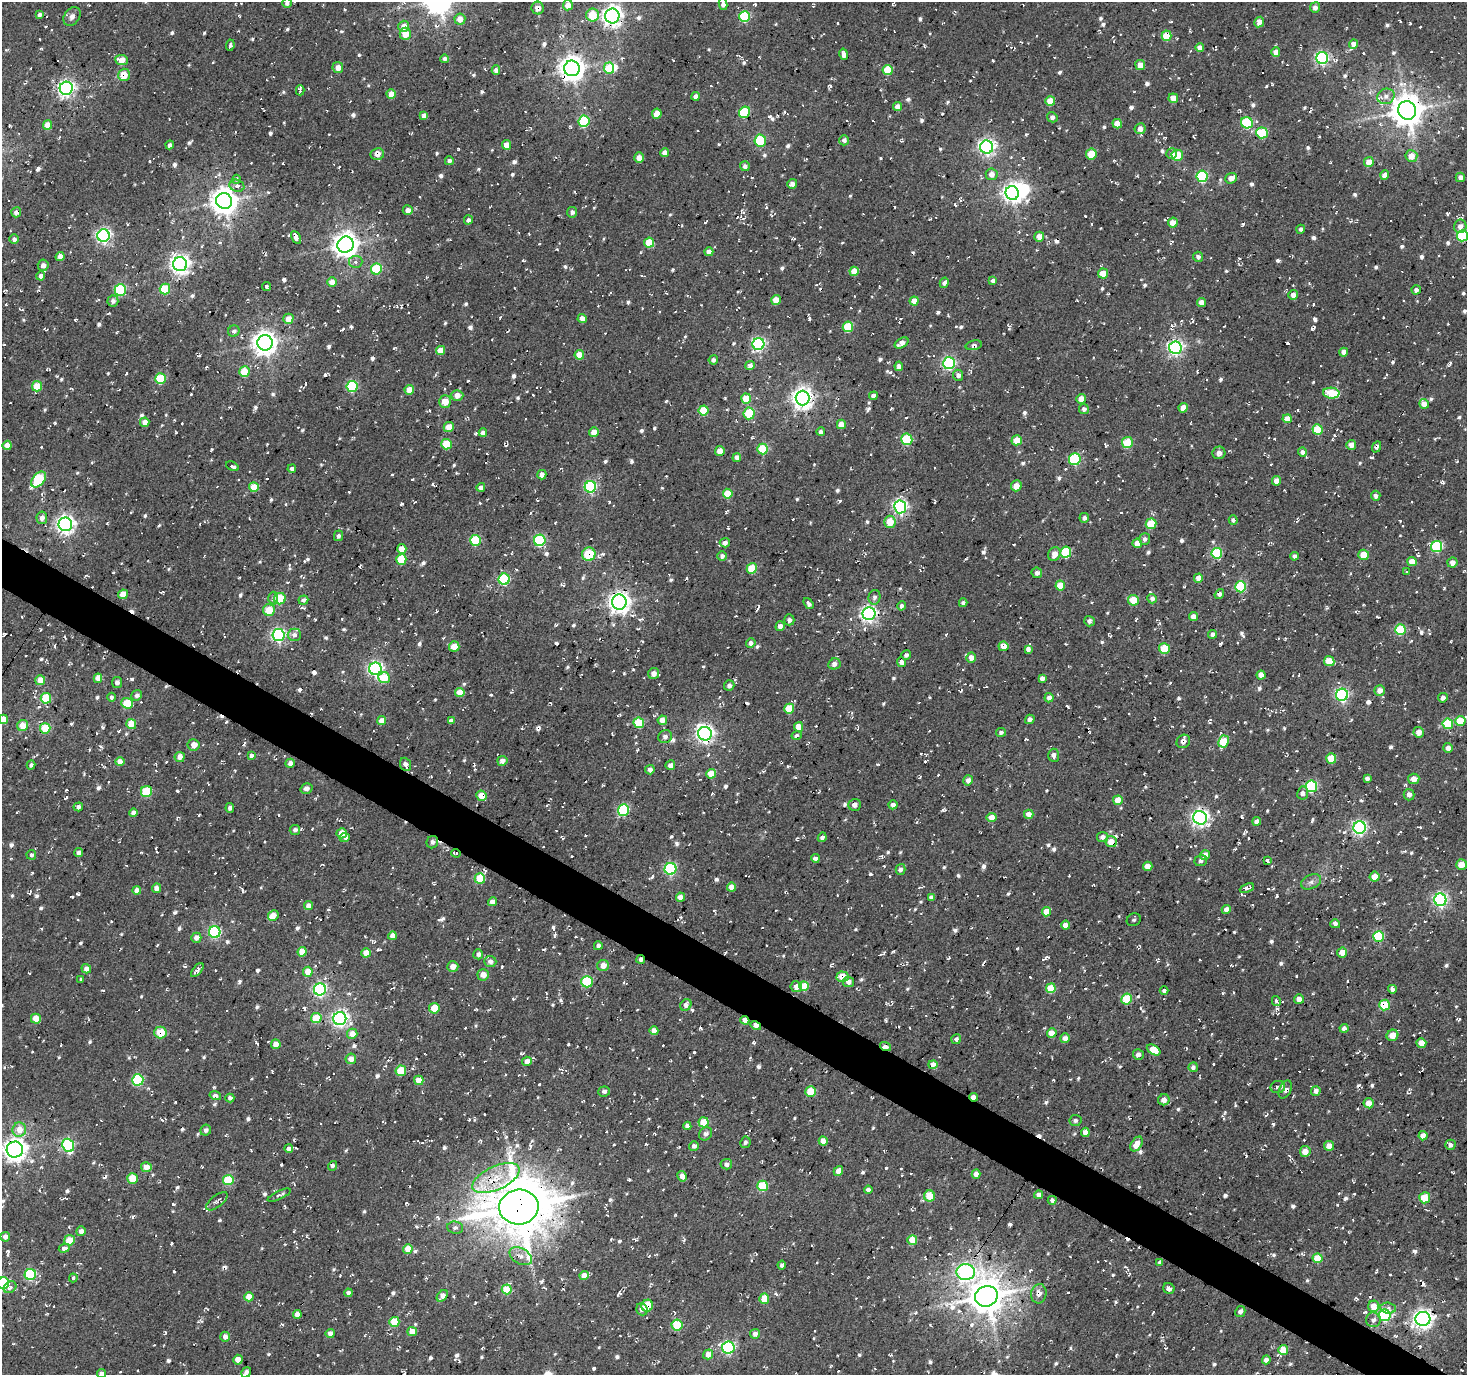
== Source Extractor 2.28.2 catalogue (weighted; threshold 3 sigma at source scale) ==
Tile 6 of 4 x 4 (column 2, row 2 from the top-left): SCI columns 1469-2933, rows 3002-4374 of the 5863 x 5936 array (HDU 1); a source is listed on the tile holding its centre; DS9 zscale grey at full resolution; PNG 1469 x 1377 px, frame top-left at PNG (2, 2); each listed source drawn as its Kron ellipse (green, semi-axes under 4 px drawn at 4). Shown black and unused: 3% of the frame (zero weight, under 2 of 3 exposures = <1% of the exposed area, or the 3 px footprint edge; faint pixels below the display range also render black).
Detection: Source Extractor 2.28.2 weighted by HDU 2 'WHT'; one run over the whole footprint, this tile lists its part. Background -0.0241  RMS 0.0085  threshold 0.0381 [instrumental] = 3 sigma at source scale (4.5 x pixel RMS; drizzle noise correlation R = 1.50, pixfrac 1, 0.0396/0.0396 arcsec/px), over >= 5 px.
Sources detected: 1539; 3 inside a brighter object's white glare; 112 cosmic-ray / hot-pixel residue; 1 long thin detection or spike segment (spike, bleed or trail) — neither listed nor drawn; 14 inside a brighter listed object's ellipse — not listed separately; of the other 1409, all 500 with FLUX_AUTO >= 2.52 (the completeness limit of this list) listed and drawn (909 fainter detections not listed), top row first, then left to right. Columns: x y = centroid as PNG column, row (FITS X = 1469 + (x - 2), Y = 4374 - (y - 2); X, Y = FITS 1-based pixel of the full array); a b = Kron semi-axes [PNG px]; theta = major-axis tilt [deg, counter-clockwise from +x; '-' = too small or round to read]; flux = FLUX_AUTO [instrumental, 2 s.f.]
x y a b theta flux
287 3 4 4 - 2.8
723 4 6 4 -78 4.4
568 5 5 5 - 8.8
1315 7 5 5 - 3.9
538 8 6 6 - 5.9
40 15 4 4 - 2.8
593 15 6 6 - 24
612 16 7 7 - 530
72 17 10 7 55 4
745 17 5 5 - 64
460 19 5 5 - 8.5
1259 22 5 5 - 6.1
404 26 5 5 - 7.3
405 34 6 5 - 15
1167 36 5 5 - 31
1354 44 4 4 - 6
230 45 6 3 83 3.5
1200 48 4 4 - 6.8
1276 52 4 4 - 8.8
844 54 6 4 -78 4.3
1322 58 6 6 - 160
445 59 4 4 - 2.8
122 60 6 5 - 9.5
1140 65 5 5 - 8.3
338 68 6 5 - 6.5
572 68 8 7 - 870
609 68 5 5 - 25
496 70 4 4 - 3.6
888 70 5 5 - 32
124 75 6 6 - 15
66 88 6 6 - 320
300 90 5 3 - 3
391 94 5 4 - 11
695 96 4 4 - 4.4
1386 96 9 7 25 4.6
1173 98 5 5 - 11
1050 101 5 5 - 15
897 107 4 4 - 7.7
1407 110 9 9 - 1600
744 112 6 5 - 47
657 114 5 5 - 11
424 115 4 4 - 5.6
1052 117 5 5 - 2.7
584 121 6 5 - 59
1247 123 6 5 - 66
1117 124 5 4 - 14
47 125 5 4 - 12
1140 129 5 5 - 6.4
1262 133 6 5 - 42
844 140 5 5 - 3.3
760 141 6 6 - 52
170 145 4 3 - 2.5
506 145 5 4 - 7.9
987 147 6 6 - 290
665 153 4 4 - 6.3
377 154 7 6 - 5.8
1091 154 5 5 - 20
1172 154 5 5 - 2.8
1177 155 6 5 - 21
1411 156 6 6 - 9.8
639 158 5 5 - 6.8
449 161 4 4 - 3
1369 162 5 4 - 12
745 166 5 5 - 3
992 174 6 6 - 6.2
1385 175 4 4 - 7.1
1202 176 6 5 - 83
1460 177 5 4 - 4.5
1231 178 6 5 - 6.7
236 179 4 4 - 2.9
792 184 5 5 - 4
237 186 8 6 -20 3.1
1012 193 7 6 - 420
224 201 8 8 - 1000
408 210 5 5 - 5.6
16 212 5 5 - 4.7
572 212 5 5 - 2.7
468 220 5 4 - 3
1173 223 5 5 - 7.7
1460 226 7 6 - 5.4
1301 229 4 4 - 2.5
104 236 6 6 - 230
1462 236 5 5 - 72
1039 237 5 5 - 8.1
296 238 7 3 -62 12
14 239 4 4 - 3.3
649 243 5 5 - 25
346 245 8 8 - 840
709 252 4 4 - 6.4
60 257 4 4 - 6.3
1198 257 5 5 - 3.2
356 262 7 6 - 2.8
180 264 7 7 - 440
43 265 6 5 - 3.7
376 269 5 5 - 44
854 271 4 4 - 13
1103 273 5 5 - 12
41 276 4 4 - 4.1
993 280 4 4 - 3.8
332 282 5 5 - 10
944 283 5 4 - 3.4
267 287 4 3 - 6.1
165 289 5 5 - 38
120 290 6 6 - 62
1416 290 4 4 - 3.3
1293 295 5 4 - 5.1
776 300 5 5 - 14
113 301 5 5 - 3.2
914 301 4 4 - 12
1202 302 4 4 - 7
288 319 5 5 - 7.6
582 319 4 4 - 7
848 327 5 5 - 40
234 331 6 5 - 2.7
265 343 7 7 - 770
901 343 7 4 31 5.9
758 344 6 6 - 180
974 345 8 4 13 2.8
1175 348 6 6 - 250
440 350 4 4 - 12
1344 352 4 4 - 4.9
579 355 5 4 - 16
713 360 4 4 - 3.1
949 363 6 6 - 160
750 366 4 4 - 6.6
899 366 5 4 - 4.8
244 372 5 5 - 24
958 375 5 5 - 3.9
160 379 5 5 - 43
37 386 5 5 - 20
352 386 5 5 - 76
409 390 5 4 - 12
1331 393 8 5 -4 20
457 395 6 5 - 8.5
873 396 4 4 - 4.3
803 398 7 7 - 570
746 399 5 5 - 23
1081 399 5 5 - 9
445 402 6 6 - 13
1424 404 5 4 - 6.9
1183 408 5 4 - 10
1084 409 5 5 - 3
704 410 5 5 - 30
749 413 6 5 - 32
1287 419 4 4 - 9.4
145 422 5 4 - 7.1
841 424 5 4 - 10
449 427 5 5 - 11
1317 430 5 5 - 30
594 432 5 4 - 10
821 432 4 4 - 3.1
483 433 4 4 - 5.4
907 439 6 5 - 43
1017 440 5 5 - 14
1127 443 5 5 - 32
446 444 5 5 - 31
7 445 4 4 - 9.5
1351 445 5 4 - 6.3
1377 447 6 4 66 2.6
763 449 5 5 - 40
720 451 5 5 - 9.1
1302 452 4 4 - 3.8
1219 453 6 6 - 4.4
737 457 4 4 - 4.4
1075 459 6 6 - 73
232 466 7 4 -26 2.6
292 469 4 4 - 3.6
542 475 5 4 - 6.4
39 480 9 6 50 66
1276 481 4 4 - 8.8
1016 486 5 5 - 8.4
254 487 5 5 - 17
481 487 4 4 - 5.5
590 487 6 5 - 120
728 494 5 5 - 23
1376 496 5 4 - 3.3
900 507 6 6 - 210
42 518 6 5 - 5.8
1084 518 5 5 - 3.3
1233 520 5 4 - 2.6
890 522 6 5 - 17
65 524 7 6 - 400
1151 524 5 5 - 22
339 536 5 4 - 2.6
1145 539 6 5 - 2.8
475 540 5 5 - 52
540 540 6 5 - 87
725 543 5 4 - 4.8
1137 543 5 4 - 9.3
1437 547 5 5 - 73
402 549 5 4 - 12
1066 552 5 5 - 50
1217 553 5 5 - 60
589 554 7 6 - 31
1054 554 7 6 - 7.5
1364 555 5 5 - 19
722 556 5 5 - 3.5
1294 556 4 4 - 3.3
401 559 5 5 - 36
1412 562 4 4 - 11
1452 562 5 5 - 5.3
752 568 5 5 - 25
1407 571 3 3 - 3
1037 573 5 5 - 3.2
1198 578 4 4 - 6.6
504 579 5 5 - 83
1060 586 5 5 - 18
1241 587 5 5 - 66
123 594 5 4 - 12
1219 594 5 4 - 4.4
874 597 7 6 - 3.1
273 598 6 5 - 2.6
280 599 6 5 - 32
1152 599 5 4 - 3.6
303 600 5 4 - 2.9
1133 600 5 5 - 19
619 602 7 7 - 590
963 603 4 4 - 2.6
808 604 6 3 -54 3
901 606 5 4 - 2.7
269 610 6 6 - 20
869 614 6 6 - 250
1193 617 4 4 - 8.3
789 620 5 5 - 3.2
1089 621 5 5 - 3.5
780 626 5 4 - 4.6
1400 630 5 5 - 49
1213 634 4 4 - 3.2
278 635 6 6 - 170
294 635 7 6 - 3.5
751 643 5 4 - 3.6
454 646 5 5 - 13
1003 646 5 4 - 8.3
1164 648 5 5 - 29
1028 649 4 4 - 3.8
906 655 5 4 - 2.8
971 657 5 5 - 6.4
1329 661 5 5 - 16
902 662 5 4 - 4.5
834 664 6 5 - 4.1
375 669 6 6 - 230
654 673 6 5 - 6.2
1261 675 4 4 - 9.8
98 678 4 4 - 9.5
384 678 5 5 - 26
1042 678 4 4 - 3.6
40 680 5 5 - 15
117 683 5 5 - 3.3
729 685 5 5 - 3
1380 690 5 5 - 6.6
460 692 5 4 - 18
137 695 6 5 - 3.4
1342 695 6 6 - 160
111 697 4 4 - 2.8
46 698 5 5 - 34
1049 698 4 4 - 4.5
1443 698 5 4 - 4.1
127 703 6 5 - 27
789 709 5 5 - 29
3 719 5 4 - 13
1030 719 5 4 - 3.3
662 720 4 4 - 8.7
382 721 4 4 - 10
451 721 4 4 - 3.3
1460 721 5 5 - 27
639 723 5 5 - 38
131 724 5 5 - 17
1448 724 5 5 - 39
23 726 5 5 - 13
799 727 5 4 - 10
45 728 5 5 - 34
1001 732 5 4 - 2.9
1419 732 5 5 - 6.3
705 734 7 6 - 350
797 736 5 4 - 3.2
665 737 7 6 - 3.4
1183 741 7 6 - 4.5
1223 742 6 5 - 34
194 745 6 5 - 8.5
1448 748 5 5 - 4.4
1054 755 6 5 - 4.1
251 756 4 3 - 16
180 757 5 5 - 6.3
1331 758 5 5 - 18
502 761 5 4 - 5.6
120 762 4 4 - 7.1
290 763 5 4 - 4.8
405 764 7 5 -69 4.1
31 765 4 4 - 2.7
670 765 5 4 - 4.4
650 770 4 4 - 4.1
711 774 5 4 - 15
1367 778 4 4 - 3.4
1414 779 5 5 - 8.2
968 780 5 4 - 5
1311 786 6 6 - 88
307 788 6 5 - 4.1
146 791 6 5 - 34
1303 793 6 5 - 3.4
1409 795 6 5 - 3.8
482 796 5 5 - 15
1118 800 5 4 - 12
855 805 6 6 - 4.4
893 805 4 4 - 4.1
78 807 5 4 - 3.5
230 808 5 4 - 3.3
623 810 5 5 - 90
133 813 4 4 - 5.2
1029 814 4 4 - 6.8
992 818 5 4 - 10
1200 818 7 6 - 310
1257 821 4 4 - 4.7
1360 827 6 6 - 190
295 830 5 5 - 3
342 833 5 5 - 11
822 837 5 4 - 2.6
1102 837 5 5 - 4.3
345 838 5 4 - 4.7
432 842 6 5 - 3.5
1111 842 6 5 - 12
79 853 4 4 - 3.9
456 853 5 3 - 2.6
31 855 5 4 - 2.7
1205 855 5 5 - 6.7
815 858 4 4 - 4.6
1267 860 4 3 - 2.8
1201 861 6 5 - 2.7
1461 865 5 5 - 11
1148 866 5 4 - 7.3
670 869 6 6 - 92
900 869 5 5 - 2.7
1375 877 5 5 - 13
480 879 5 5 - 33
1311 882 10 7 24 3.6
731 887 4 4 - 8.3
156 888 5 4 - 5.9
1247 888 7 4 23 3.4
137 890 4 4 - 7.2
680 897 4 4 - 7.1
931 897 4 4 - 3.2
1440 900 6 6 - 190
492 902 4 4 - 6.1
308 906 4 4 - 6.4
1226 909 4 4 - 4.8
1046 912 5 4 - 12
273 916 6 5 - 6.4
1134 920 7 6 - 2.7
1335 924 5 4 - 3.5
1065 925 4 4 - 6.9
215 932 6 6 - 120
392 936 4 4 - 6.5
1378 936 5 5 - 57
196 938 5 5 - 5.7
598 946 4 4 - 2.9
302 952 5 4 - 13
1342 952 5 5 - 9.3
366 953 5 4 - 15
478 954 5 5 - 3.5
641 959 4 4 - 3.2
490 961 6 5 - 3.9
603 965 6 5 - 7.7
453 966 5 5 - 7.3
86 969 5 4 - 5.2
197 970 8 3 50 4.4
308 972 5 4 - 14
483 975 6 5 - 7.9
843 977 6 5 - 18
81 979 3 3 - 2.6
587 982 6 5 - 58
849 982 5 5 - 4.4
804 986 5 5 - 21
796 987 5 5 - 5.8
1051 988 5 5 - 24
320 989 6 6 - 160
1392 989 4 4 - 3.6
1164 991 4 4 - 2.8
1127 999 5 5 - 36
1299 999 5 5 - 4.9
1276 1001 5 3 - 2.9
686 1005 6 5 - 4.7
1385 1005 5 5 - 38
434 1008 5 5 - 20
316 1018 5 5 - 29
36 1019 5 5 - 13
340 1019 6 6 - 290
745 1020 4 4 - 8.2
756 1025 5 4 - 7.1
1344 1028 4 4 - 4.6
654 1031 4 4 - 7
160 1033 6 6 - 21
1052 1033 5 4 - 13
352 1034 5 5 - 9.1
1392 1035 6 5 - 10
1065 1038 5 4 - 5.4
956 1039 5 4 - 2.8
1421 1043 5 5 - 8
276 1044 5 5 - 7.4
886 1046 6 3 -18 9.3
1154 1050 7 4 -31 18
1138 1054 5 5 - 3.7
351 1059 5 5 - 8.1
527 1061 5 4 - 5.5
933 1065 4 4 - 10
1193 1067 5 4 - 3.2
401 1071 5 5 - 26
138 1080 5 5 - 79
419 1080 4 4 - 15
1278 1087 7 6 - 3.2
1285 1090 9 6 63 3.1
604 1091 6 5 - 2.6
811 1091 5 5 - 30
1316 1091 5 4 - 3.5
215 1096 6 4 -14 4.1
974 1097 4 3 - 7
230 1098 4 4 - 3
1164 1100 6 5 - 5.2
1369 1103 5 5 - 9.7
1075 1120 6 5 - 2.6
704 1122 5 5 - 21
687 1126 4 4 - 3.8
19 1130 7 7 - 12
206 1130 6 5 - 2.7
1085 1132 4 4 - 8.5
706 1134 7 6 - 3.3
1423 1136 4 4 - 9.8
823 1141 4 4 - 9.4
745 1142 6 5 - 2.5
1137 1144 8 5 58 12
68 1145 7 5 -70 100
1450 1145 5 5 - 4
694 1146 5 4 - 4
1329 1146 5 5 - 6.6
289 1148 4 4 - 4.7
15 1150 8 8 - 630
1305 1151 5 5 - 8.1
726 1164 5 5 - 3.4
332 1166 5 4 - 2.7
146 1167 5 5 - 10
838 1171 5 4 - 8.1
976 1174 4 4 - 6.5
682 1176 5 4 - 6.3
132 1178 5 5 - 22
496 1178 25 11 24 23
228 1180 5 5 - 41
763 1186 5 5 - 40
868 1190 4 4 - 3.2
279 1195 12 4 25 2.9
1039 1195 4 4 - 5.5
929 1196 5 5 - 19
1425 1198 5 5 - 22
1052 1200 4 4 - 2.5
217 1201 13 5 38 3.2
519 1207 20 17 5 5100
455 1228 8 6 -6 2.7
81 1231 5 4 - 4.7
5 1237 5 5 - 4.4
69 1240 5 5 - 18
912 1240 5 5 - 13
64 1248 5 4 - 5.2
408 1249 5 4 - 14
521 1256 12 7 -30 6.6
1318 1258 5 5 - 24
1160 1263 4 4 - 2.8
782 1265 4 3 - 2.8
966 1272 9 8 - 260
30 1274 5 5 - 73
584 1275 5 4 - 11
73 1278 4 4 - 3.1
3 1283 6 6 - 97
10 1287 7 5 36 3.5
507 1289 5 5 - 27
1169 1289 6 5 - 4.2
348 1293 4 4 - 3.4
1039 1294 10 7 77 5.8
442 1296 6 4 51 6.6
986 1296 11 10 - 2200
249 1297 5 4 - 12
764 1299 5 5 - 19
647 1306 6 5 - 23
1374 1306 5 5 - 10
1388 1308 8 5 -6 3.4
642 1309 6 5 - 5.2
1240 1312 5 5 - 3.6
297 1314 4 4 - 5.9
1384 1315 6 6 - 83
1423 1319 7 7 - 440
1373 1320 7 7 - 3.7
394 1322 5 5 - 29
677 1325 5 5 - 36
412 1332 5 4 - 9.7
330 1333 4 4 - 5
755 1334 5 4 - 4.3
225 1337 5 4 - 4.9
728 1348 6 6 - 130
1283 1350 5 5 - 16
708 1354 5 4 - 8.3
238 1360 5 5 - 9.4
1266 1360 4 4 - 4.1
246 1372 5 4 - 3.4
101 1374 4 4 - 3.5
Overlapping masked pixels (flux is a lower limit): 38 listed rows (the first 20) at x y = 538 8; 612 16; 1167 36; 572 68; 124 75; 1407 110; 744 112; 1262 133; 16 212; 1462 236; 974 345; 1175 348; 1377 447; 589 554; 1219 594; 619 602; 869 614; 705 734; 1183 741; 482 796
Isophote crosses this tile's border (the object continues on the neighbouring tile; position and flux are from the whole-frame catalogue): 10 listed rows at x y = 287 3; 723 4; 568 5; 612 16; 1462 236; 3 719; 15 1150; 3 1283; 246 1372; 101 1374